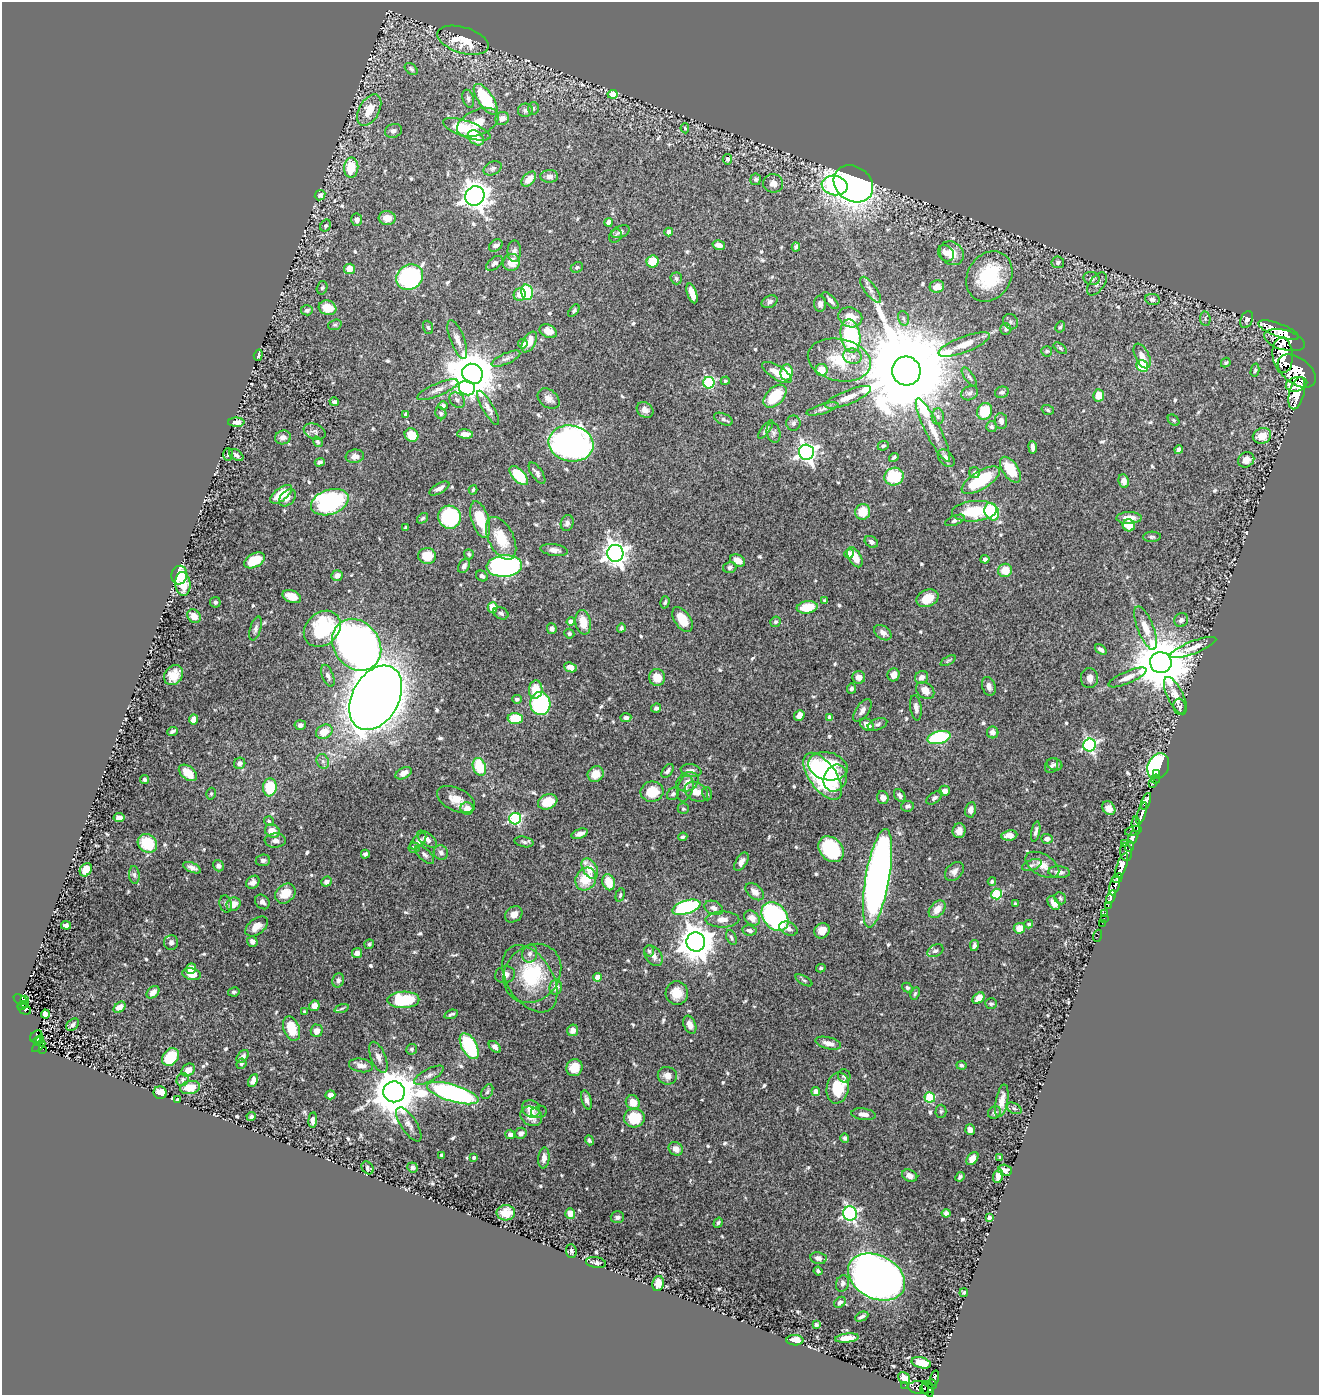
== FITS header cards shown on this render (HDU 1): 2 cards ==
NAXIS1  =                 1317
NAXIS2  =                 1393

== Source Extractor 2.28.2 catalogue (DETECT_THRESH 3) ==
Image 1317 x 1393 px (HDU 1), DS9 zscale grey, 1 PNG px = 1 image px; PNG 1321 x 1397 px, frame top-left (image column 1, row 1393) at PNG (2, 2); each listed source drawn as its Kron ellipse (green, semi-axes under 4 px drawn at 4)
Background 0.545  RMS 0.015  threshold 0.0443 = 3 sigma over >= 5 px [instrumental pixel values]
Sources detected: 645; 1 with non-positive FLUX_AUTO (blend fragments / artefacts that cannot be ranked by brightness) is neither listed nor drawn; of the other 644, the 500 brightest by FLUX_AUTO listed and drawn (144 fainter detections omitted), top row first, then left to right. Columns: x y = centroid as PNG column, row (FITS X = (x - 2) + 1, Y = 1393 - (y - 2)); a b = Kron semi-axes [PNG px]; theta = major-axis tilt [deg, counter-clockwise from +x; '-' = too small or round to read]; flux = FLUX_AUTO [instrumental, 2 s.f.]
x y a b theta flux
463 40 27 13 -17 30
411 69 7 5 -42 2.7
613 94 5 4 - 16
468 99 9 5 -74 3.1
486 99 18 7 -56 57
533 108 6 5 - 1.8
369 110 17 10 60 18
525 110 7 7 - 3.2
502 118 7 6 - 6.4
478 122 22 12 24 19
685 128 5 4 - 1.6
467 129 25 8 -19 44
393 131 9 7 18 3.6
476 138 9 6 -42 15
727 159 5 4 - 3.5
351 168 10 7 85 29
493 168 9 6 26 2.9
549 176 9 6 2 4.7
529 179 9 5 46 12
755 179 6 5 - 2.1
773 183 10 9 - 6.5
853 184 21 17 -36 890
835 185 13 9 -9 110
320 195 5 5 - 3.6
475 196 10 9 - 1000
387 218 8 7 - 8.4
357 220 6 5 - 4.9
609 222 4 4 - 6.9
326 226 6 5 - 2
620 232 9 6 23 3.8
669 232 4 4 - 4.9
616 236 7 5 55 1.9
719 245 6 5 - 5.7
496 246 7 5 37 3.9
796 247 4 4 - 2.5
514 251 10 7 90 4.2
946 253 9 7 -47 5.6
952 253 13 11 -45 16
511 262 8 8 - 15
653 262 6 6 - 22
1058 262 6 6 - 2.5
494 263 10 5 38 3.5
577 267 6 5 - 2.1
349 269 5 5 - 12
989 276 26 21 57 63
410 277 14 12 35 150
676 278 6 5 - 2.4
1092 278 8 6 -15 3.2
1097 284 13 7 53 4.4
937 286 7 6 - 8.5
322 288 7 5 72 1.9
871 290 15 5 -53 5
527 292 8 6 -76 64
692 293 10 4 -71 9.5
520 295 6 6 - 9.2
1152 299 7 5 -8 2.9
830 301 11 4 -47 3.8
770 302 8 6 27 3.4
820 304 8 6 -89 4
328 308 9 7 -18 18
307 310 6 5 - 2.5
574 311 7 4 52 1.9
850 317 12 9 -19 15
903 318 7 5 -72 2.5
1205 319 7 5 -83 2.1
1247 320 9 6 67 3.1
1011 322 8 7 - 2.7
335 325 7 5 19 1.8
428 327 7 5 -69 1.8
1060 327 6 4 62 1.7
1006 329 6 5 - 2.2
1279 330 21 6 -20 2100
548 331 9 6 -26 9.4
850 336 17 9 -81 120
457 339 20 7 -69 7.9
1284 340 21 10 -16 2800
529 342 11 6 61 12
523 344 5 4 - 5.2
964 344 27 8 21 14
1060 348 8 4 -36 1.6
1047 351 5 5 - 2
258 355 5 3 - 3.3
1283 355 18 10 -87 2900
853 356 9 7 -15 5.9
1142 356 13 7 -64 7.8
506 359 15 5 24 4.3
839 360 32 21 -12 46
1226 363 5 4 - 1.9
1142 366 6 5 - 44
822 370 6 6 - 17
1255 370 6 4 78 1.6
906 371 14 14 - 29000
1297 371 21 13 -36 4800
777 372 17 6 -32 13
787 372 8 6 85 33
472 374 10 10 - 4500
969 377 11 4 -54 2.6
725 381 4 4 - 1.6
709 383 6 5 - 100
1296 384 11 7 16 1700
467 388 8 7 - 75
438 390 22 6 23 6.9
1002 392 7 5 21 2.3
970 393 9 7 26 3.2
1297 393 16 7 74 2500
1099 395 6 5 - 13
775 396 14 8 45 41
848 397 24 7 22 12
549 399 12 8 -39 6.1
457 400 8 7 - 3.6
334 402 4 4 - 2.3
443 406 5 4 - 2.2
488 408 19 5 -60 5.3
822 409 16 5 17 3.8
645 410 9 7 -37 5.6
1048 410 6 4 -18 1.7
984 411 8 7 - 32
441 413 6 5 - 2.2
406 414 4 4 - 2.4
938 416 8 6 -88 3
723 419 10 5 -25 2.6
1174 420 6 4 -41 1.8
1001 421 8 6 -84 4.7
236 422 8 4 0 8.7
793 423 7 7 - 2.9
991 427 5 5 - 2.6
766 429 11 4 54 2.9
933 430 35 7 -63 17
315 432 11 7 -22 3.7
773 433 10 7 -77 3.3
465 434 8 4 -4 5.6
411 435 7 6 - 19
1262 436 9 7 20 13
283 437 8 6 19 5.4
318 442 5 4 - 2
571 443 22 18 -11 440
883 446 6 4 24 2
1033 447 6 4 -82 3.9
1179 450 4 4 - 3.5
806 452 7 7 - 430
228 454 6 4 -90 1.6
236 455 8 5 -33 3.3
355 456 9 6 8 5.9
894 457 5 3 - 1.8
946 458 10 6 -47 5.3
1246 460 8 7 - 9.1
320 462 5 4 - 3
1010 470 14 8 -56 28
537 473 12 5 -55 3.8
975 473 5 5 - 2.6
519 476 12 6 -47 38
894 477 10 9 - 43
981 480 22 9 31 58
1124 481 7 5 -82 6.8
439 488 11 5 29 5.4
473 490 5 3 - 1.6
281 494 13 6 37 24
288 498 10 6 48 5.5
330 502 19 12 19 140
974 511 22 10 5 45
863 512 8 7 - 22
992 512 9 7 -64 66
449 517 11 11 - 100
422 518 6 4 38 1.8
1129 518 12 6 1 10
480 520 19 8 -73 35
955 520 10 4 21 3.1
567 523 8 6 73 3.1
1129 525 6 6 - 13
406 528 4 3 - 2.3
1152 537 9 5 3 2
501 538 23 12 -64 30
871 542 7 5 -34 3.5
554 550 14 6 -8 5.8
615 553 8 8 - 750
469 554 5 5 - 1.7
849 554 5 4 - 9.2
427 556 9 8 - 20
855 557 11 6 -61 14
985 559 4 4 - 3
254 560 11 6 28 28
738 560 8 5 -28 8.9
464 566 7 5 60 3.7
504 566 18 10 5 230
730 567 6 5 - 3.1
1005 570 7 6 - 16
179 575 9 8 - 43
337 576 6 5 - 6.3
482 576 6 5 - 2.5
183 584 12 7 -84 19
292 597 10 6 -21 12
927 598 11 8 25 17
825 601 4 4 - 1.6
215 602 5 5 - 1.8
665 602 6 4 74 2.1
493 607 5 5 - 17
807 607 10 6 8 24
501 613 8 5 -25 3
194 616 7 6 - 9.9
682 619 14 8 -56 18
1181 620 7 6 - 3.3
571 622 4 4 - 10
583 622 12 7 -80 16
775 622 6 5 - 2.1
621 628 4 4 - 2
1146 628 23 8 -68 13
256 629 12 5 73 3.4
322 629 20 16 42 88
552 629 5 5 - 2.9
883 633 10 6 -36 5
569 634 5 5 - 2.1
357 645 27 22 -54 920
1193 647 25 6 21 9.5
1101 649 6 4 -37 3
948 661 8 4 28 1.6
1161 662 11 10 - 7200
570 667 7 4 -21 5.3
174 675 11 8 49 12
894 675 7 6 - 8
328 676 12 5 -68 3.8
657 677 8 8 - 14
859 677 6 6 - 5.7
921 677 7 6 - 5.9
1127 677 20 6 23 8.1
1089 678 10 8 -88 6.4
989 686 10 6 -71 4.7
851 689 5 4 - 2.5
536 690 9 7 85 17
925 690 10 7 -36 11
1175 696 20 8 -64 12
376 698 34 23 61 2000
517 699 5 4 - 2.5
540 704 11 10 - 130
1179 707 8 6 -80 2.7
656 708 5 4 - 2.9
916 708 13 5 -82 5
862 711 13 6 56 5
799 715 6 4 50 8.1
830 717 4 4 - 5.9
626 718 5 4 - 3
194 719 5 4 - 6.1
515 719 7 5 -1 34
877 724 10 5 20 2.9
300 725 5 5 - 3.5
867 725 8 5 -38 7
172 731 5 3 - 2.2
324 732 9 6 30 14
993 732 6 5 - 5
939 737 12 6 14 80
1090 745 6 6 - 210
323 761 8 6 -68 3
240 763 6 5 - 4.4
1055 764 8 6 -20 2.8
1052 765 8 6 62 2.4
828 766 20 14 -13 47
1158 766 13 10 64 180
479 767 9 6 -71 37
668 771 8 4 51 2.8
691 771 10 6 -10 4.4
188 773 10 6 -38 16
404 773 9 5 28 7.7
596 774 8 7 - 11
1157 774 3 2 - 15
823 776 27 13 -54 140
835 778 14 11 68 18
144 779 4 4 - 2.1
1155 779 4 2 - 14
688 782 11 9 29 6.8
1152 783 2 2 - 13
270 787 9 7 84 39
685 788 13 8 74 5.5
945 791 5 5 - 5.7
652 792 11 10 - 24
696 792 12 9 -31 13
211 794 6 4 74 1.6
673 794 7 5 47 3.2
707 794 7 5 -74 1.6
900 795 7 5 -53 3.3
883 798 6 5 - 6.7
934 798 9 5 36 3.2
456 799 20 11 -25 13
1146 801 9 4 69 890
548 802 10 7 20 24
907 806 6 5 - 3.1
467 808 6 6 - 9.5
1109 808 7 6 - 5.4
683 809 5 5 - 1.6
971 810 8 5 80 6.2
1142 813 11 4 72 960
119 818 5 4 - 5.5
515 819 6 5 - 130
269 821 5 5 - 1.7
1136 824 8 4 -85 220
272 831 8 6 -29 12
959 831 7 6 - 6.7
1036 831 10 4 77 3.4
1133 831 9 3 13 130
580 834 8 4 19 5.8
1009 835 8 5 8 8.6
683 837 4 3 - 2.3
1133 837 6 4 78 410
427 839 12 6 -36 5.2
1047 839 6 5 - 4
275 840 11 7 1 4.7
418 841 10 5 45 4.2
524 842 10 5 -12 2.5
147 843 10 8 -36 35
1125 843 3 2 - 30
1130 847 5 3 - 310
414 848 6 5 - 3.1
831 849 14 11 -47 91
1126 852 9 5 -81 360
441 853 7 7 - 4.3
365 854 4 4 - 2.6
424 855 12 5 -42 3.4
263 860 7 6 - 3
741 862 10 5 59 4.9
1032 865 10 5 20 3.2
1042 865 18 10 -30 12
218 866 6 5 - 3.6
1122 866 13 5 70 1200
192 868 9 4 -24 4.4
590 869 11 7 -60 17
86 870 7 5 57 14
954 871 11 8 46 5.6
1059 872 11 5 -4 4.7
134 875 9 5 -84 2.7
877 878 50 12 80 690
1117 878 5 4 - 360
586 879 11 10 - 25
992 881 4 4 - 2.4
253 882 7 6 - 4.2
326 882 5 5 - 4.5
609 882 8 6 -68 18
1115 885 10 5 76 740
755 892 10 6 -41 6
285 894 11 9 43 19
996 894 5 5 - 57
620 895 7 4 75 1.8
1111 897 7 3 64 190
1060 898 6 5 - 1.6
262 902 8 6 -46 3.9
1053 903 8 5 -56 7.1
226 904 9 6 -74 2.8
234 904 7 6 - 10
1015 904 3 3 - 1.6
1108 905 3 3 - 45
686 907 14 6 17 120
714 908 10 6 -23 4.9
937 909 10 7 49 9.8
514 914 9 7 35 7.3
1105 914 4 3 - 37
775 917 16 11 -52 150
752 918 9 6 -40 7
1104 918 2 2 - 5.8
722 920 17 8 0 8.5
1102 923 2 2 - 9.1
1029 924 4 3 - 1.7
66 925 5 4 - 3.3
256 926 13 7 37 10
1019 928 6 5 - 9.9
788 929 10 6 -23 4.8
749 930 7 5 -10 2.7
822 931 8 7 - 8.6
1097 936 6 2 72 10
731 937 8 4 -65 2.4
252 941 5 5 - 4
171 942 7 7 - 4.4
696 942 9 9 - 2200
369 944 5 4 - 1.8
974 945 5 3 - 2.4
649 951 6 4 -73 2
935 951 8 5 28 3.1
357 953 5 5 - 6
530 954 9 7 75 4.4
653 956 11 7 -52 6.1
821 968 5 3 - 1.6
191 969 5 5 - 9
532 973 31 26 48 60
192 974 9 6 -13 13
505 975 10 8 15 6.6
598 977 4 4 - 13
530 979 37 23 -58 57
338 980 7 5 69 3
804 980 9 4 -29 1.9
556 987 7 6 - 7.6
907 987 5 4 - 2.1
153 992 7 5 43 7.1
234 992 6 4 10 2.1
677 993 12 11 - 16
915 993 6 4 63 1.6
979 998 7 5 42 12
24 999 3 3 - 11
403 1000 16 8 1 54
21 1001 9 5 -42 47
991 1004 6 5 - 2.5
22 1005 5 3 - 56
314 1006 5 5 - 7.7
120 1007 7 5 42 7.6
342 1008 7 3 19 1.7
24 1009 7 5 -25 110
304 1011 4 4 - 1.7
45 1014 4 4 - 8.1
451 1014 7 3 19 2.2
73 1025 7 5 41 3
690 1025 9 6 -68 6.3
291 1029 13 8 -70 26
573 1030 6 5 - 8
317 1031 6 6 - 7.6
36 1037 7 5 45 100
40 1040 4 2 - 15
37 1041 4 3 - 55
828 1043 13 6 -13 8
39 1046 8 4 37 90
469 1046 14 7 -61 86
495 1047 7 4 -46 4
43 1049 2 2 - 7.8
412 1049 5 5 - 2.1
243 1056 7 5 48 3.5
171 1057 10 7 50 37
378 1057 16 7 -67 6.2
241 1064 5 4 - 1.9
361 1065 12 6 -9 6.4
961 1065 5 4 - 2
574 1068 8 8 - 16
188 1070 7 5 39 6.4
429 1075 16 6 29 4.7
667 1076 9 8 - 6.5
844 1076 7 6 - 2.5
183 1079 7 6 - 2.3
253 1081 7 4 62 5.7
190 1088 10 6 10 17
838 1088 16 11 79 30
816 1091 4 4 - 7.8
394 1092 11 10 - 4200
487 1092 8 5 60 2
160 1093 7 6 - 11
453 1093 27 8 -17 220
330 1095 5 4 - 5.5
930 1097 5 5 - 66
178 1100 4 3 - 2.2
587 1100 10 4 -74 3.7
1002 1101 16 6 79 9.5
633 1102 7 6 - 11
1014 1108 8 5 -28 2.1
531 1109 9 8 - 11
941 1111 6 5 - 1.7
539 1112 8 6 13 2.2
994 1112 7 6 - 2.4
863 1114 12 5 -8 6.3
251 1116 4 4 - 2.3
531 1116 11 9 -28 12
634 1118 10 9 - 31
313 1120 7 4 85 4.3
409 1124 20 8 -57 6.5
970 1130 5 5 - 5
521 1133 6 5 - 4.8
510 1134 5 4 - 3.9
845 1138 5 4 - 2.6
589 1140 5 3 - 1.9
676 1149 7 6 - 6.4
442 1155 3 3 - 2.3
1000 1157 4 3 - 1.6
474 1158 4 3 - 1.7
544 1158 10 5 84 6.6
972 1159 7 5 51 8.9
413 1167 5 5 - 2
368 1168 7 5 -50 2
1005 1170 7 5 -20 5.5
910 1176 8 6 -23 5.6
998 1176 7 4 74 5.7
960 1177 5 4 - 2
506 1213 9 7 3 12
850 1213 7 7 - 230
946 1213 4 4 - 3.1
570 1214 5 5 - 8.1
617 1217 7 6 - 3.2
989 1217 4 4 - 2.8
718 1223 5 4 - 1.8
571 1251 7 5 -84 1.9
818 1258 8 6 -10 3.6
596 1263 10 5 -9 3.5
818 1271 4 3 - 1.9
876 1277 30 21 -27 1500
658 1283 8 5 78 8.8
843 1283 8 6 71 3
964 1293 4 3 - 1.9
840 1302 6 5 - 2.8
862 1317 7 3 24 2.5
816 1325 4 3 - 2.5
847 1338 12 4 6 8.5
795 1340 8 5 -3 8
921 1363 10 5 -14 17
904 1378 6 5 - 6.9
935 1378 7 4 75 160
932 1384 5 3 - 120
905 1385 2 2 - 8.7
921 1388 13 6 -5 180
924 1389 5 2 - 16
928 1389 8 5 -63 82
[144 fainter detections neither listed nor drawn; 1 non-positive-flux detection neither listed nor drawn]